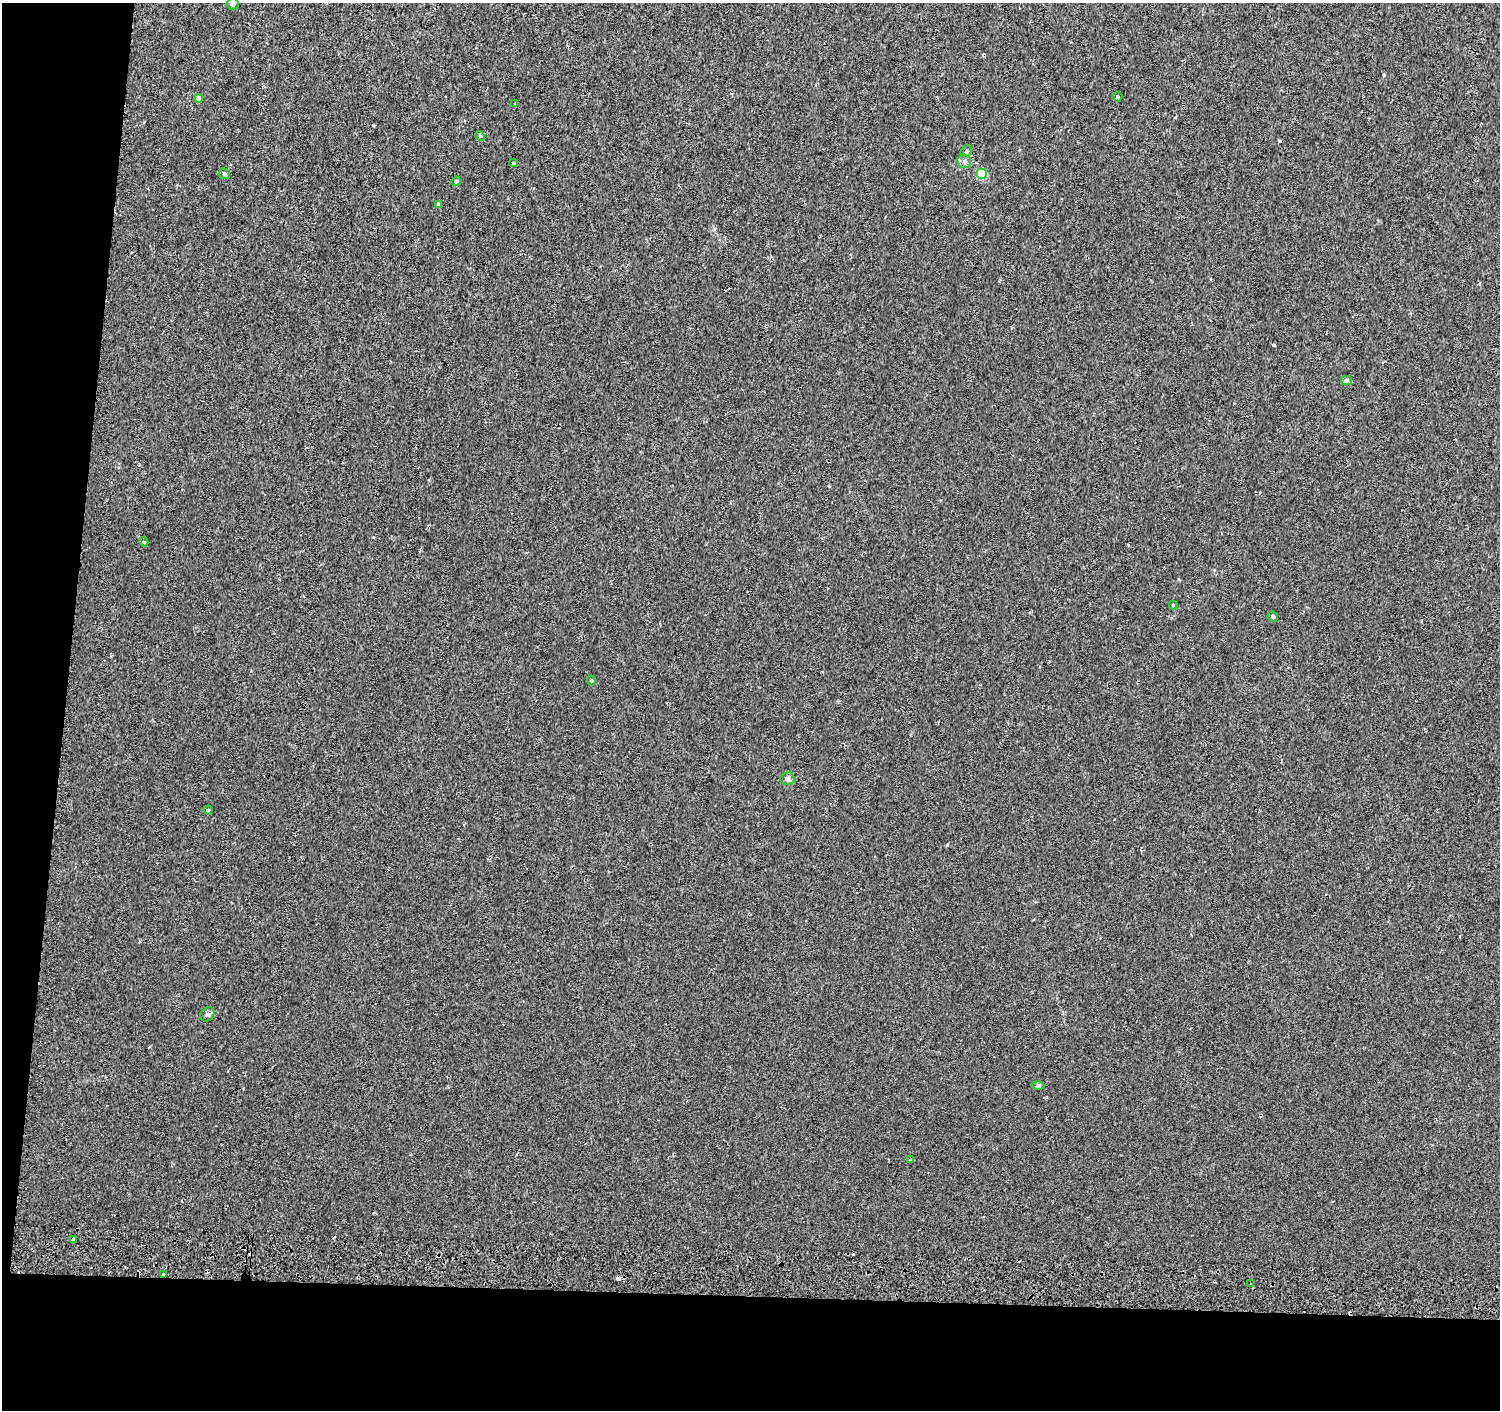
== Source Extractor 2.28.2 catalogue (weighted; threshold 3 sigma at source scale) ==
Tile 7 of 3 x 3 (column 1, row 3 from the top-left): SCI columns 5-1502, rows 276-1683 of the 4511 x 4830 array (HDU 1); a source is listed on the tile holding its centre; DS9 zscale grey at full resolution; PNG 1502 x 1412 px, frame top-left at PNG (2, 3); each listed source drawn as its Kron ellipse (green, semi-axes under 4 px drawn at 4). Shown black and unused: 12% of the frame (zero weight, under 2 of 3 exposures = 3% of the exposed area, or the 3 px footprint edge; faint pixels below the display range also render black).
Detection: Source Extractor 2.28.2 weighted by HDU 2 'WHT'; one run over the whole footprint, this tile lists its part. Background 0.00209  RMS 0.0036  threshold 0.0164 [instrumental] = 3 sigma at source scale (4.5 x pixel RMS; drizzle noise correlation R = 1.50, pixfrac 1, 0.0396/0.0396 arcsec/px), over >= 5 px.
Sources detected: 31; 5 cosmic-ray / hot-pixel residue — neither listed nor drawn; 1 inside a brighter listed object's ellipse — not listed separately; the other 25 listed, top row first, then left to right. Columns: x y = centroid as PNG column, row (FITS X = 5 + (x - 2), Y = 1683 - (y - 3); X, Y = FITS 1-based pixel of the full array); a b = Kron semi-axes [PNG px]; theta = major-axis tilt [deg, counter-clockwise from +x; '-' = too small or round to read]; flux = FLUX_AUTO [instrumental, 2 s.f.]
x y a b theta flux
233 4 6 5 - 1.2
1117 97 5 5 - 0.46
198 99 4 4 - 2.9
515 104 4 2 - 0.24
480 136 5 4 - 0.45
966 151 6 5 - 0.6
964 161 7 6 - 1.1
514 163 4 3 - 0.54
224 174 5 5 - 0.79
981 174 5 5 - 14
456 181 5 4 - 0.68
438 205 4 3 - 0.75
1346 380 5 4 - 1.1
144 542 4 3 - 0.35
1173 605 4 4 - 0.31
1273 617 5 5 - 0.71
591 681 5 4 - 0.46
787 779 7 6 - 1.1
208 810 4 4 - 0.47
207 1014 8 6 45 0.85
1038 1085 6 4 1 0.49
910 1159 4 3 - 0.42
73 1239 4 3 - 2.3
163 1275 3 3 - 3.6
1251 1284 3 3 - 1.4
Overlapping masked pixels (flux is a lower limit): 1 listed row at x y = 163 1275
Isophote crosses this tile's border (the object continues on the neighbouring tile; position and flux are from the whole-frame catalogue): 1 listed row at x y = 233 4
Unlisted compact peaks at least as high as the median listed source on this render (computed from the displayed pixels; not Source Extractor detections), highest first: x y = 1274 345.